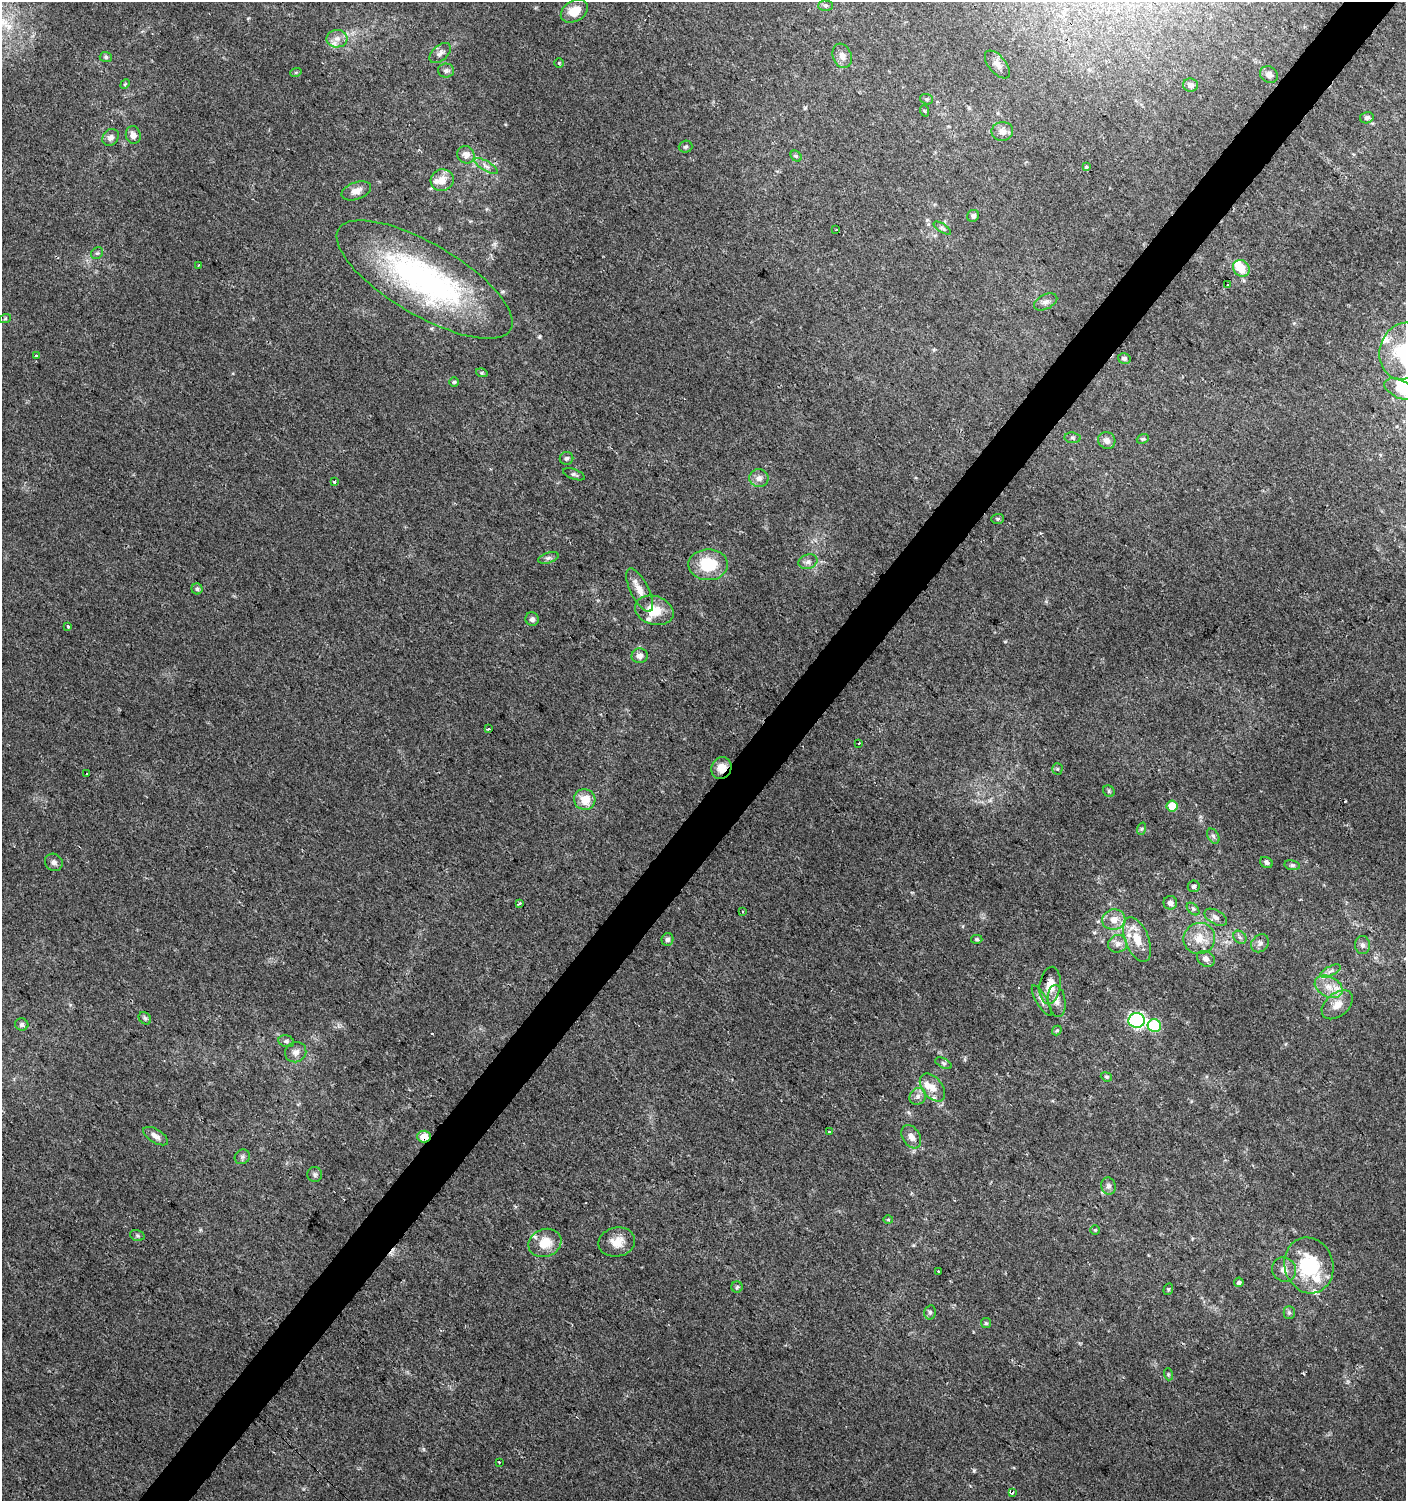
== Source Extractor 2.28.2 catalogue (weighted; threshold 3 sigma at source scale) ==
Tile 10 of 4 x 4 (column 2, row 3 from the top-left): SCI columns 1646-3049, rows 1506-3004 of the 6028 x 6010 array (HDU 1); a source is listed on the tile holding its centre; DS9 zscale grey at full resolution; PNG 1408 x 1503 px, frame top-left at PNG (2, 2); each listed source drawn as its Kron ellipse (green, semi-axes under 4 px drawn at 4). Shown black and unused: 4% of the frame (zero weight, under 2 of 3 exposures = <1% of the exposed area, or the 3 px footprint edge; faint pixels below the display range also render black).
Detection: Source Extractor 2.28.2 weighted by HDU 2 'WHT'; one run over the whole footprint, this tile lists its part. Background 0.0255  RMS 0.0047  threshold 0.0212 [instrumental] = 3 sigma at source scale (4.5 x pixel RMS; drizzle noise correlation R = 1.50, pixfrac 1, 0.0396/0.0396 arcsec/px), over >= 5 px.
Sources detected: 140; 1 inside a brighter object's white glare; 2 cosmic-ray / hot-pixel residue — neither listed nor drawn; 8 inside a brighter listed object's ellipse — not listed separately; the other 129 listed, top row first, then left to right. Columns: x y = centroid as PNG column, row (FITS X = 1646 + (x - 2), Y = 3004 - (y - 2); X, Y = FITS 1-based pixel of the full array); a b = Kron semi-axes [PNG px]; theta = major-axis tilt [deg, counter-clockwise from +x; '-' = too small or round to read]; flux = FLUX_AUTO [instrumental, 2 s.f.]
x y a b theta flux
826 6 7 5 0 0.83
574 11 14 10 31 7.8
337 39 10 8 2 3.2
440 53 12 7 43 2.3
842 56 12 9 -70 3
106 57 6 5 - 0.94
559 63 4 4 - 0.48
997 64 16 8 -50 3.2
446 71 8 7 - 1.5
296 72 6 3 19 0.49
1269 75 9 8 - 2.4
125 84 5 4 - 0.52
1190 85 7 6 - 2
927 99 6 5 - 0.8
925 111 6 3 -70 0.47
1367 118 7 5 16 1.2
1002 131 11 9 8 2.8
133 135 9 7 -82 2.5
111 137 9 7 46 2.3
686 147 7 6 - 0.87
466 155 9 8 - 3.2
796 156 6 5 - 0.79
486 166 13 5 -30 1.9
1087 167 4 3 - 2.2
442 180 11 10 - 4.9
356 191 15 8 19 3.6
973 216 6 5 - 1.4
942 228 10 4 -33 0.97
836 230 3 2 - 0.39
97 253 6 5 - 0.82
199 265 4 3 - 0.9
1241 268 9 7 -46 9.7
425 280 100 36 -30 120
1228 285 4 3 - 5.5
1046 302 12 7 27 2.1
5 319 6 4 20 0.61
1404 351 29 24 72 28
36 356 3 3 - 1.3
1124 358 6 5 - 1.2
482 373 6 4 -17 0.63
454 382 5 5 - 0.62
1400 389 17 9 -24 5.7
1073 438 8 5 -6 0.94
1143 439 6 4 20 0.72
1107 440 9 8 - 2.4
566 458 7 6 - 1.1
574 474 11 5 -20 1.1
759 478 10 9 - 2.8
334 482 4 3 - 0.54
998 519 6 5 - 0.75
548 558 10 5 18 1.4
808 562 10 7 20 1.9
708 565 20 15 -1 17
197 589 5 5 - 0.92
640 590 24 9 -64 5.3
654 610 20 14 -17 10
532 619 7 6 - 1.3
68 627 3 3 - 2.5
640 656 8 7 - 2.4
488 729 3 3 - 0.77
859 743 3 2 - 0.55
721 768 11 10 - 4.7
1057 769 5 5 - 0.7
86 774 3 3 - 1.7
1109 791 6 5 - 0.73
585 800 11 10 - 7.4
1172 806 5 5 - 9
1141 829 6 4 71 0.68
1213 836 8 5 -59 1.2
54 862 9 8 - 1.7
1266 862 6 5 - 1.3
1292 865 8 5 -9 0.95
1194 886 6 5 - 1.1
519 903 3 3 - 2
1170 903 7 7 - 2.1
1193 909 7 4 -45 1
742 912 3 2 - 0.49
1216 917 12 7 -30 2.2
1114 920 11 10 - 5
1240 937 7 5 -43 1.2
668 939 6 6 - 1.6
977 939 6 4 -3 0.72
1137 939 23 11 -69 9.5
1199 939 16 15 - 8.6
1260 943 10 8 48 1.9
1118 944 9 8 - 2.8
1363 945 9 7 -85 1.6
1206 959 9 7 -32 2.4
1330 971 11 4 27 1.6
1050 985 19 10 82 7
1329 987 15 10 -28 5.7
1042 1001 17 5 -59 2.2
1057 1001 16 8 -82 3.2
1337 1005 18 11 40 5.1
145 1018 7 5 -45 0.91
1137 1020 8 7 - 78
22 1024 6 6 - 1.3
1154 1026 7 6 - 23
1057 1030 5 4 - 0.59
286 1041 8 5 -17 1.2
296 1052 11 10 - 2.9
943 1063 9 5 -27 0.99
1106 1077 6 4 -21 0.68
932 1087 16 10 -51 4.5
918 1096 9 7 47 2
829 1132 3 3 - 1.3
156 1136 14 6 -32 2.5
424 1137 7 6 - 5.9
911 1137 13 8 -58 3
242 1157 8 7 - 1.2
315 1175 7 7 - 1.3
1108 1186 9 7 -76 1.9
888 1220 5 3 - 0.43
1095 1230 5 5 - 0.58
137 1235 7 5 -18 0.86
617 1242 18 14 12 6.4
545 1243 17 14 20 9.3
1309 1265 28 24 -73 29
1284 1269 13 11 -46 3.4
939 1272 4 3 - 2.5
1239 1282 5 5 - 0.85
737 1287 6 5 - 0.85
1168 1289 6 4 69 0.63
930 1312 7 5 76 1.2
1289 1312 6 5 - 0.87
986 1323 5 5 - 0.69
1168 1374 6 4 -73 0.6
499 1462 3 3 - 0.5
1012 1492 3 3 - 5.7
Overlapping masked pixels (flux is a lower limit): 2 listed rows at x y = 721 768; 424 1137
Isophote crosses this tile's border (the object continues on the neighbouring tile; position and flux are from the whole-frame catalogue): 2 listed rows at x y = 1404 351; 1400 389
Unlisted compact peaks at least as high as the median listed source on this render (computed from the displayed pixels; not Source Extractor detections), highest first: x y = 974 1471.